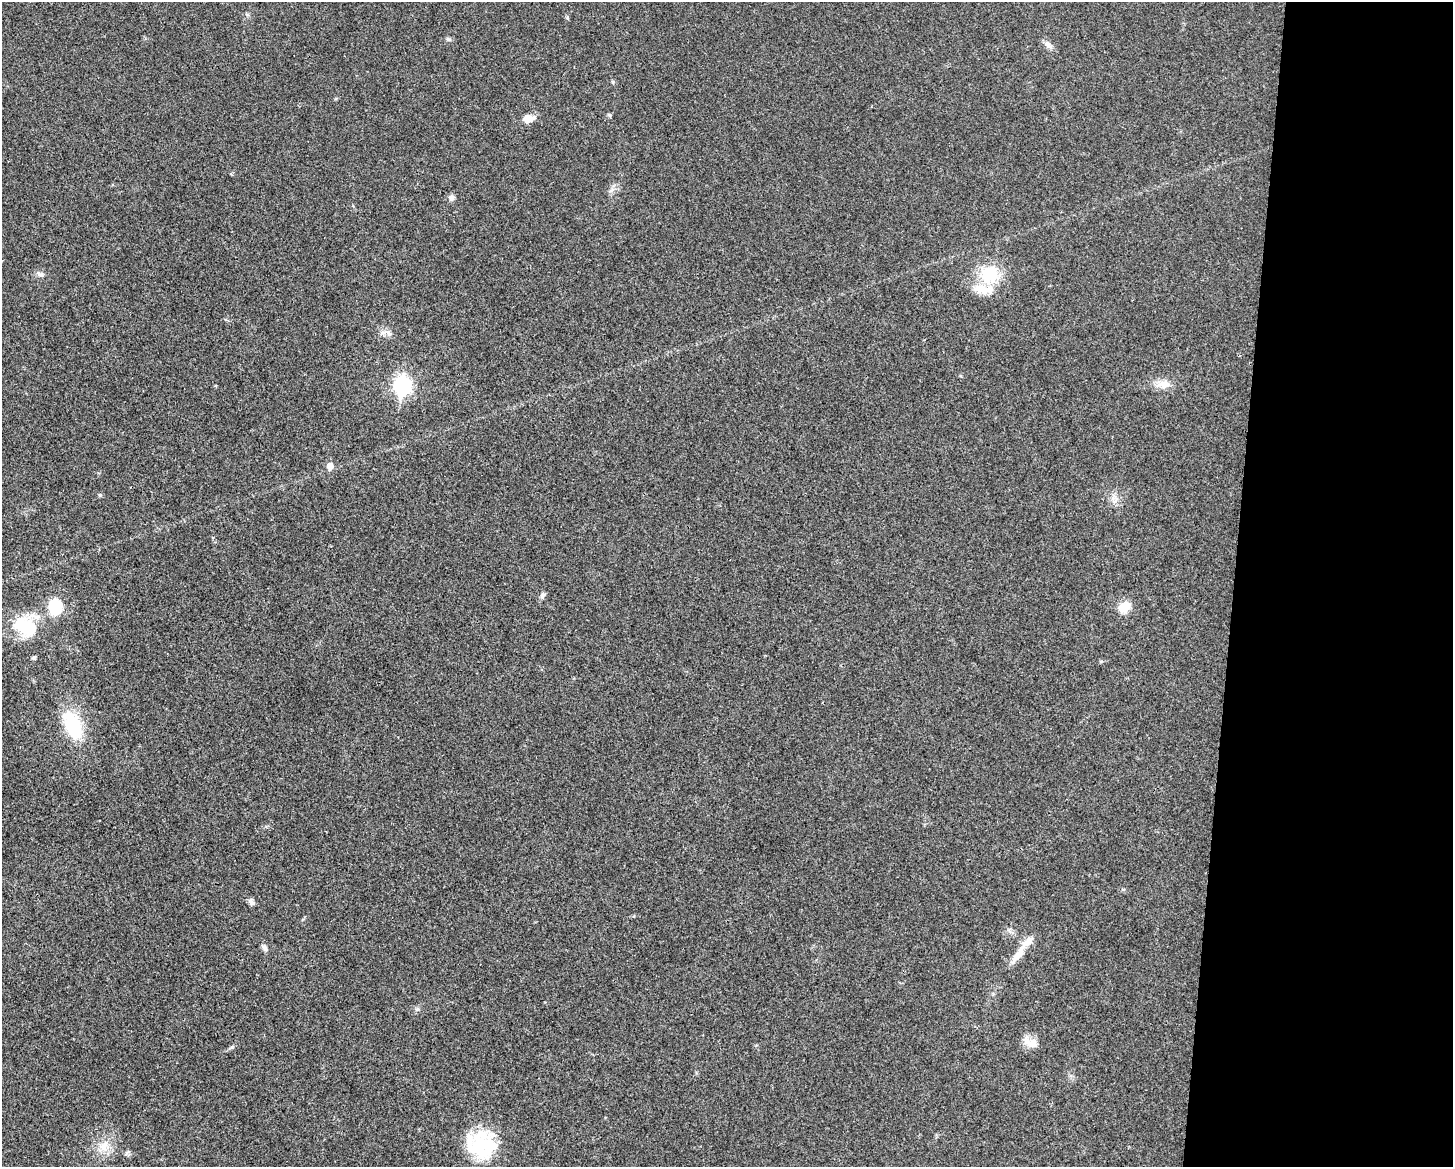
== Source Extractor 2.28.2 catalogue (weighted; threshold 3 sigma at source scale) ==
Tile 9 of 3 x 4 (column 3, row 3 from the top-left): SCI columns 3130-4580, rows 1170-2334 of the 4695 x 4670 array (HDU 1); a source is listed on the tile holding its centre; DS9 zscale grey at full resolution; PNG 1455 x 1169 px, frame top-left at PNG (2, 2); no overlay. Shown black and unused: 15% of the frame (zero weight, under 3 of 4 exposures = <1% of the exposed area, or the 3 px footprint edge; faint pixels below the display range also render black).
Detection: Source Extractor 2.28.2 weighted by HDU 2 'WHT'; one run over the whole footprint, this tile lists its part. Background 0.0242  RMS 0.0047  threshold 0.021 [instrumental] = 3 sigma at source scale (4.5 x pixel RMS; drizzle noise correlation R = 1.50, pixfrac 1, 0.05/0.05 arcsec/px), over >= 5 px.
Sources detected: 30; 2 inside a brighter object's white glare — not listed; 2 inside a brighter listed object's ellipse — not listed separately; the other 26 listed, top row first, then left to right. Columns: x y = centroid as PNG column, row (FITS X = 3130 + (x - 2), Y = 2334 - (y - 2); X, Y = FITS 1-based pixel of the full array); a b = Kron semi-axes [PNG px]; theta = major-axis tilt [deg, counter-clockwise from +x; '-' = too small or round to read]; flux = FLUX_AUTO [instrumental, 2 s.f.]
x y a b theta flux
1048 45 11 8 -51 2.3
609 115 6 5 - 0.64
528 119 15 9 8 4.3
611 190 9 3 45 1.1
451 198 8 6 45 1.5
40 274 10 6 -16 1.6
989 274 23 21 32 19
383 333 10 7 0 2.5
1164 384 20 11 7 5.4
402 385 9 7 83 140
330 466 6 6 - 4.3
1113 498 7 5 45 1.6
543 595 9 6 73 1.3
55 607 9 8 - 28
1124 607 14 12 40 6.7
26 626 34 24 -45 19
34 658 6 5 - 0.68
73 725 34 17 -65 26
251 902 11 6 -55 1.6
264 947 11 6 -51 1.5
1019 953 32 10 53 7
1032 1043 16 13 -6 5.3
232 1047 6 4 70 0.63
478 1144 36 31 61 29
104 1146 18 13 76 7
127 1153 9 3 50 0.68
Unlisted compact peaks at least as high as the median listed source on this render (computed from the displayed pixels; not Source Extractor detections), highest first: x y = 100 495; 448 39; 417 1009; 613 82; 567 18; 1101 661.